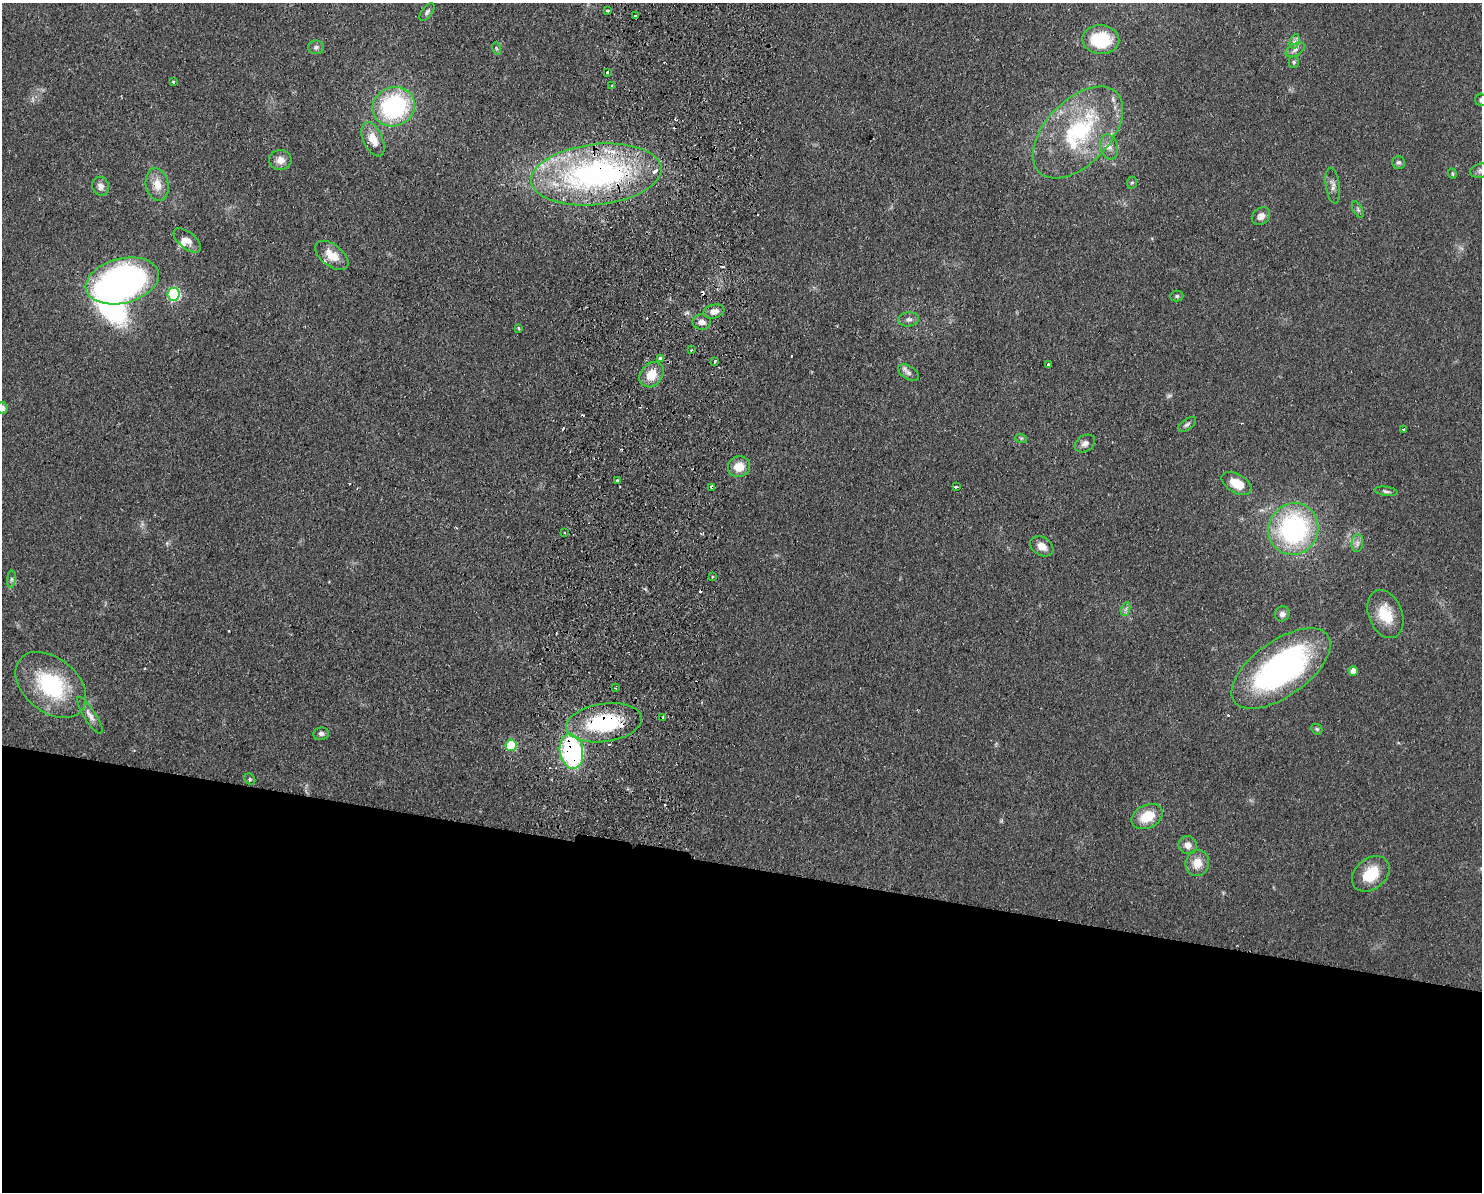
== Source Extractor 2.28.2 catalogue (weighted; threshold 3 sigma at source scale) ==
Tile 11 of 3 x 4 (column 2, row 4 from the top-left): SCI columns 1653-3132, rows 11-1200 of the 4899 x 4783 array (HDU 1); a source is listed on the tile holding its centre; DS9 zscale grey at full resolution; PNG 1484 x 1194 px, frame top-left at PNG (2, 3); each listed source drawn as its Kron ellipse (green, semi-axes under 4 px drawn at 4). Shown black and unused: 27% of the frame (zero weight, under 2 of 3 exposures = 3% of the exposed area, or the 3 px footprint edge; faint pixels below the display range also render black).
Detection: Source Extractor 2.28.2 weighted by HDU 2 'WHT'; one run over the whole footprint, this tile lists its part. Background 0.0673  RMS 0.0058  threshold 0.0261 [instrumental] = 3 sigma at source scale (4.5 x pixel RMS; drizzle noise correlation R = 1.50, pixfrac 1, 0.05/0.05 arcsec/px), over >= 5 px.
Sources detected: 104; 1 too faint to see at this stretch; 2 inside a brighter object's white glare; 16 cosmic-ray / hot-pixel residue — neither listed nor drawn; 6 inside a brighter listed object's ellipse — not listed separately; the other 79 listed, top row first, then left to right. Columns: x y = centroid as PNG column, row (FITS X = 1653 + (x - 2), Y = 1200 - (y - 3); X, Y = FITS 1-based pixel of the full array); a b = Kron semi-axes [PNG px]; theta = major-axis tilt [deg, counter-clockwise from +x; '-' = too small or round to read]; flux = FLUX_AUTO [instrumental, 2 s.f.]
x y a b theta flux
607 11 3 3 - 1.9
427 12 10 5 52 1.5
635 16 3 3 - 1.1
1101 40 18 14 -4 25
1295 41 7 4 71 1.5
316 47 8 7 - 1.7
496 48 6 4 -72 0.88
1295 50 10 6 30 2.1
1294 62 5 5 - 0.86
607 72 3 3 - 1.3
173 82 3 3 - 2.7
611 85 4 3 - 0.63
1481 100 6 6 - 1.3
394 107 21 19 25 72
1078 132 55 32 46 65
373 139 18 9 -65 8.5
1109 147 13 8 -74 4
280 160 11 10 - 4.8
1399 162 6 6 - 1.4
1480 171 11 7 13 2
1452 173 5 3 - 0.74
596 174 65 30 6 160
1132 183 6 5 - 0.89
157 185 16 11 -79 7.6
101 186 9 8 - 3.2
1333 186 18 7 -82 3.1
1358 210 9 4 -63 1.1
1261 216 10 8 42 2.9
187 240 16 8 -39 4.3
332 255 19 10 -38 8.6
122 281 37 22 14 190
174 294 6 6 - 59
1177 296 6 5 - 0.98
714 311 10 6 13 4.1
908 319 10 7 5 2.3
702 322 9 7 -2 2.9
518 328 3 3 - 1
691 350 2 2 - 0.58
661 358 4 3 - 8.4
714 362 4 3 - 1.2
1048 365 3 3 - 1.1
908 373 11 6 -31 2.5
652 375 14 11 50 9.7
2 408 6 5 - 2.4
1187 424 10 5 36 1.6
1403 429 3 3 - 1.1
1021 438 6 4 -18 0.75
1085 444 11 8 31 2.7
739 467 11 10 - 8.7
618 480 3 3 - 2.7
1237 483 16 9 -30 11
712 487 4 3 - 1.8
956 487 3 2 - 0.9
1386 491 11 4 -9 1.5
1293 529 26 25 - 96
564 533 3 2 - 0.83
1357 543 9 6 82 2
1042 546 12 9 -32 5.1
712 577 3 2 - 0.92
11 579 8 4 82 1.3
1126 609 7 4 70 1.3
1282 614 7 7 - 2.6
1385 614 25 16 -69 16
1281 669 57 27 35 150
1353 671 5 4 - 4.3
51 685 40 27 -40 47
615 688 3 3 - 0.72
90 715 21 6 -57 3.6
663 718 4 3 - 2.5
604 723 38 19 8 51
1317 729 6 5 - 0.81
321 734 8 6 10 1.7
511 745 5 5 - 27
571 751 17 11 -80 81
250 779 6 5 - 0.86
1147 816 16 11 26 14
1188 845 9 9 - 4
1197 863 13 11 72 8
1371 874 21 15 39 17
Overlapping masked pixels (flux is a lower limit): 5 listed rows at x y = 596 174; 712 487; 663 718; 604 723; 571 751
Isophote crosses this tile's border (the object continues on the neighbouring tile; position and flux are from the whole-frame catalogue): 3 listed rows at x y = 1481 100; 1480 171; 2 408